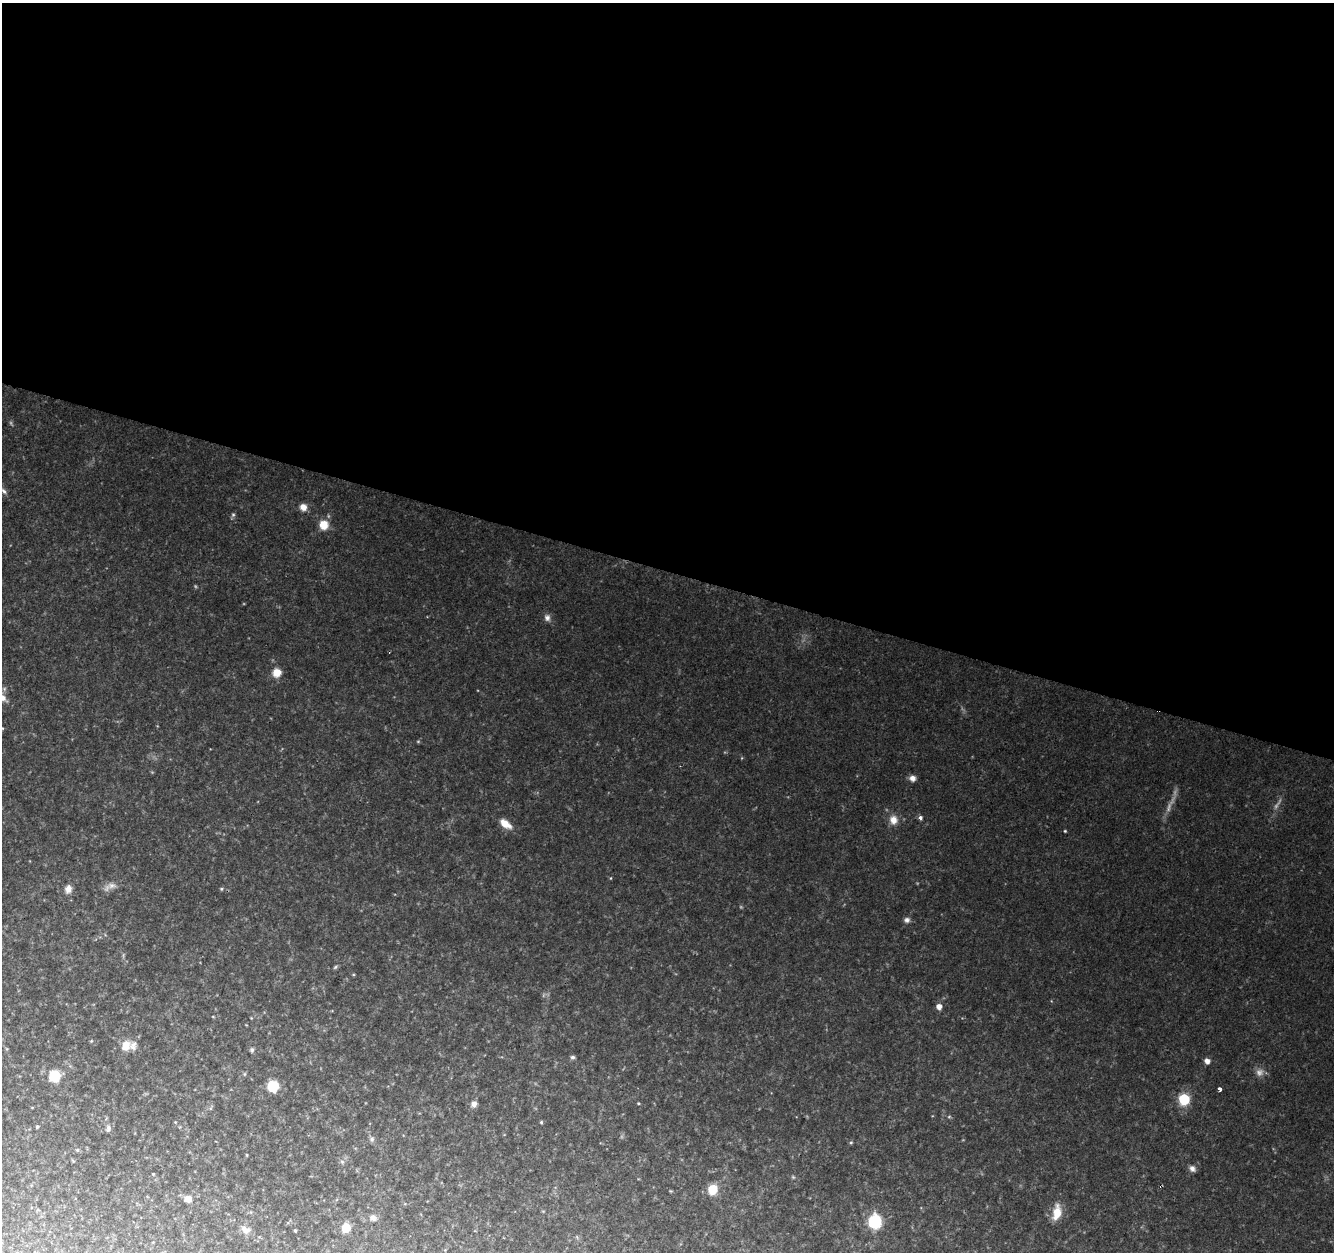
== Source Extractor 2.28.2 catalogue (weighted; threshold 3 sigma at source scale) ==
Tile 3 of 4 x 4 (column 3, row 1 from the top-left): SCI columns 2670-4001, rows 4030-5279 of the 5333 x 5493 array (HDU 1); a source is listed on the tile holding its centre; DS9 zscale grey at full resolution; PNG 1336 x 1254 px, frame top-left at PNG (2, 3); no overlay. Shown black and unused: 46% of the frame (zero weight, under 2 of 3 exposures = <1% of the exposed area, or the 3 px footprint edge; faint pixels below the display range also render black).
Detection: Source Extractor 2.28.2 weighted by HDU 2 'WHT'; one run over the whole footprint, this tile lists its part. Background 0.0786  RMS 0.0083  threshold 0.0375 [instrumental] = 3 sigma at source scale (4.5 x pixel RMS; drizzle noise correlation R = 1.50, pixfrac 1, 0.0396/0.0396 arcsec/px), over >= 5 px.
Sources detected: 46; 3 too faint to see at this stretch — not listed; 1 inside a brighter listed object's ellipse — not listed separately; the other 42 listed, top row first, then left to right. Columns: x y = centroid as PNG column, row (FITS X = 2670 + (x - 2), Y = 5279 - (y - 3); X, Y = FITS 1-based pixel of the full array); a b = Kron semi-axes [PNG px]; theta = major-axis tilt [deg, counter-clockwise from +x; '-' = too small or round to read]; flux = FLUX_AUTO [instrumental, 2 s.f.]
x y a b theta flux
4 491 10 5 -52 2.4
303 507 8 8 - 5.6
233 515 6 4 0 1.2
324 525 10 10 - 11
547 618 9 8 - 3.3
277 673 9 8 - 8.9
2 698 10 8 -6 6.6
912 778 8 7 - 3.6
920 818 6 5 - 2
893 820 12 10 -75 7.2
505 824 14 7 -35 9.3
1065 831 4 3 - 0.74
112 885 11 8 0 4.3
68 889 10 8 78 5
221 889 5 4 - 1.2
907 920 8 7 - 2.6
939 1006 5 5 - 5.8
126 1046 12 11 - 9.4
252 1049 6 5 - 1.6
573 1057 6 5 - 1.5
1207 1061 5 5 - 4.8
55 1076 7 7 - 32
273 1086 8 8 - 24
1220 1089 4 3 - 5.6
1184 1099 6 6 - 67
638 1103 4 3 - 0.71
474 1104 7 7 - 3.6
541 1122 4 4 - 0.99
37 1127 4 3 - 1.2
108 1128 9 5 89 2.3
372 1139 7 5 48 1.7
1192 1168 8 6 -55 3.1
153 1174 3 3 - 0.76
1161 1186 3 3 - 0.97
713 1189 5 5 - 44
188 1199 7 7 - 5.3
1057 1212 20 10 79 12
373 1217 8 7 - 3.1
875 1221 9 8 - 50
346 1228 5 5 - 31
245 1230 13 9 -31 5.1
295 1230 4 3 - 0.78
Overlapping masked pixels (flux is a lower limit): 1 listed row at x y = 1161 1186
Isophote crosses this tile's border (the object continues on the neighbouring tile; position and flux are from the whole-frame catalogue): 1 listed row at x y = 2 698